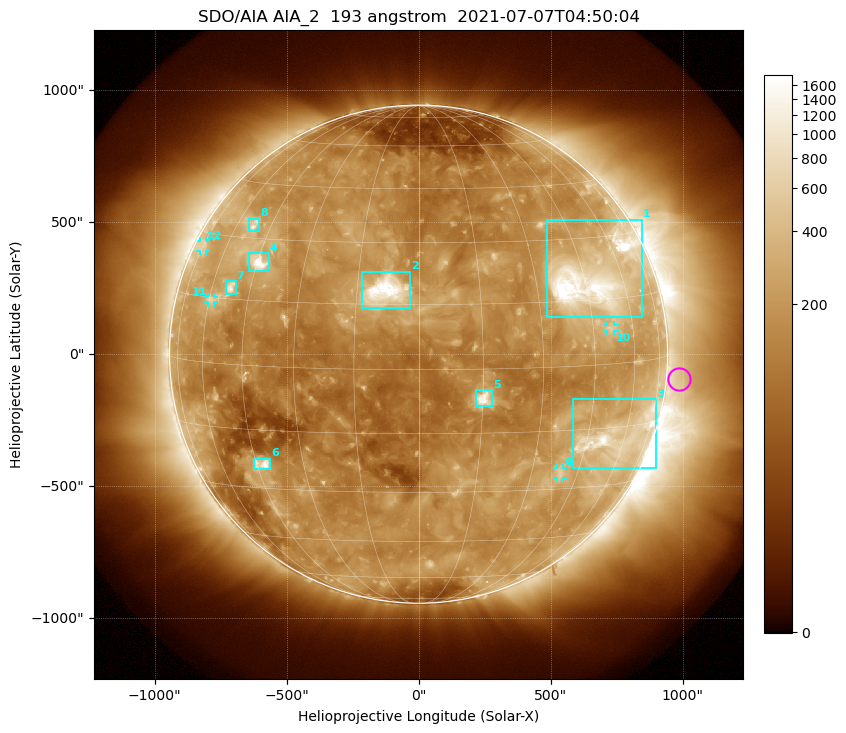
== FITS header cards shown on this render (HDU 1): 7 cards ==
TELESCOP= 'SDO/AIA '           / For AIA: SDO/AIA
INSTRUME= 'AIA_2   '           / For AIA: AIA_ATA1, AIA_ATA2, AIA_ATA3 or AIA_AT
WAVELNTH=                  193 / [angstrom] Wavelength
WAVEUNIT= 'angstrom'           / Wavelength unit: angstrom
DATE-OBS= '2021-07-07T04:50:04.843' / [ISO] Date when observation started; ISO 8
CTYPE1  = 'HPLN-TAN'           / CTYPE1: HPLN
CTYPE2  = 'HPLT-TAN'           / CTYPE2: HPLT

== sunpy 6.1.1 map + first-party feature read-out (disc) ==
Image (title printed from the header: SDO/AIA AIA_2  193 angstrom  2021-07-07T04:50:04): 1024 x 1024 px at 2.4 arcsec/px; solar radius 944 arcsec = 393 px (full disc in frame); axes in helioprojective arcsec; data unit not stated in the header (colour bar unlabelled)
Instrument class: DISC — disc imager (sunpy class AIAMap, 193 A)
Bright regions (active regions / flare kernels): reference = the median radial profile (limb darkening/brightening removed); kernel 9 px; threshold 5 sigma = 320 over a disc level ~157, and >= 1.15x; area >= 12 px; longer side >= 9 px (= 22 arcsec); searched inside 0.97 R_sun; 12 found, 12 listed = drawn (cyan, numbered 1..; 4 of them under ~33 arcsec drawn as corner ticks so the feature stays visible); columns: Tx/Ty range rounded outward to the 5 arcsec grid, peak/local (2 s.f.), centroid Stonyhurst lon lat
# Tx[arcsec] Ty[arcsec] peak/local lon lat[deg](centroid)
1 485..845 140..510 17 +48 +20
2 -215..-30 175..315 20 -8 +18
3 585..900 -430..-170 10 +57 -18
4 -640..-565 315..385 11 -45 +24
5 215..280 -200..-135 11 +15 -7
6 -625..-560 -440..-395 8.1 -43 -24
7 -730..-690 225..275 6.2 -52 +18
8 -645..-605 465..515 4.8 -52 +33
9 525..550 -470..-430 3.4 +39 -26
10 715..745 85..110 3.5 +51 +8
11 -800..-775 195..215 3.4 -59 +14
12 -830..-805 390..430 2.6 -75 +27
Off-limb structures (1.02-1.3 R_sun): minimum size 162 px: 3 found; the strongest spans PA ~220..315 deg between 1.02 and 1.3 R_sun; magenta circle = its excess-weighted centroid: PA ~265 deg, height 1.05 R_sun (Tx ~990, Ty ~-90 arcsec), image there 1.5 x the reference